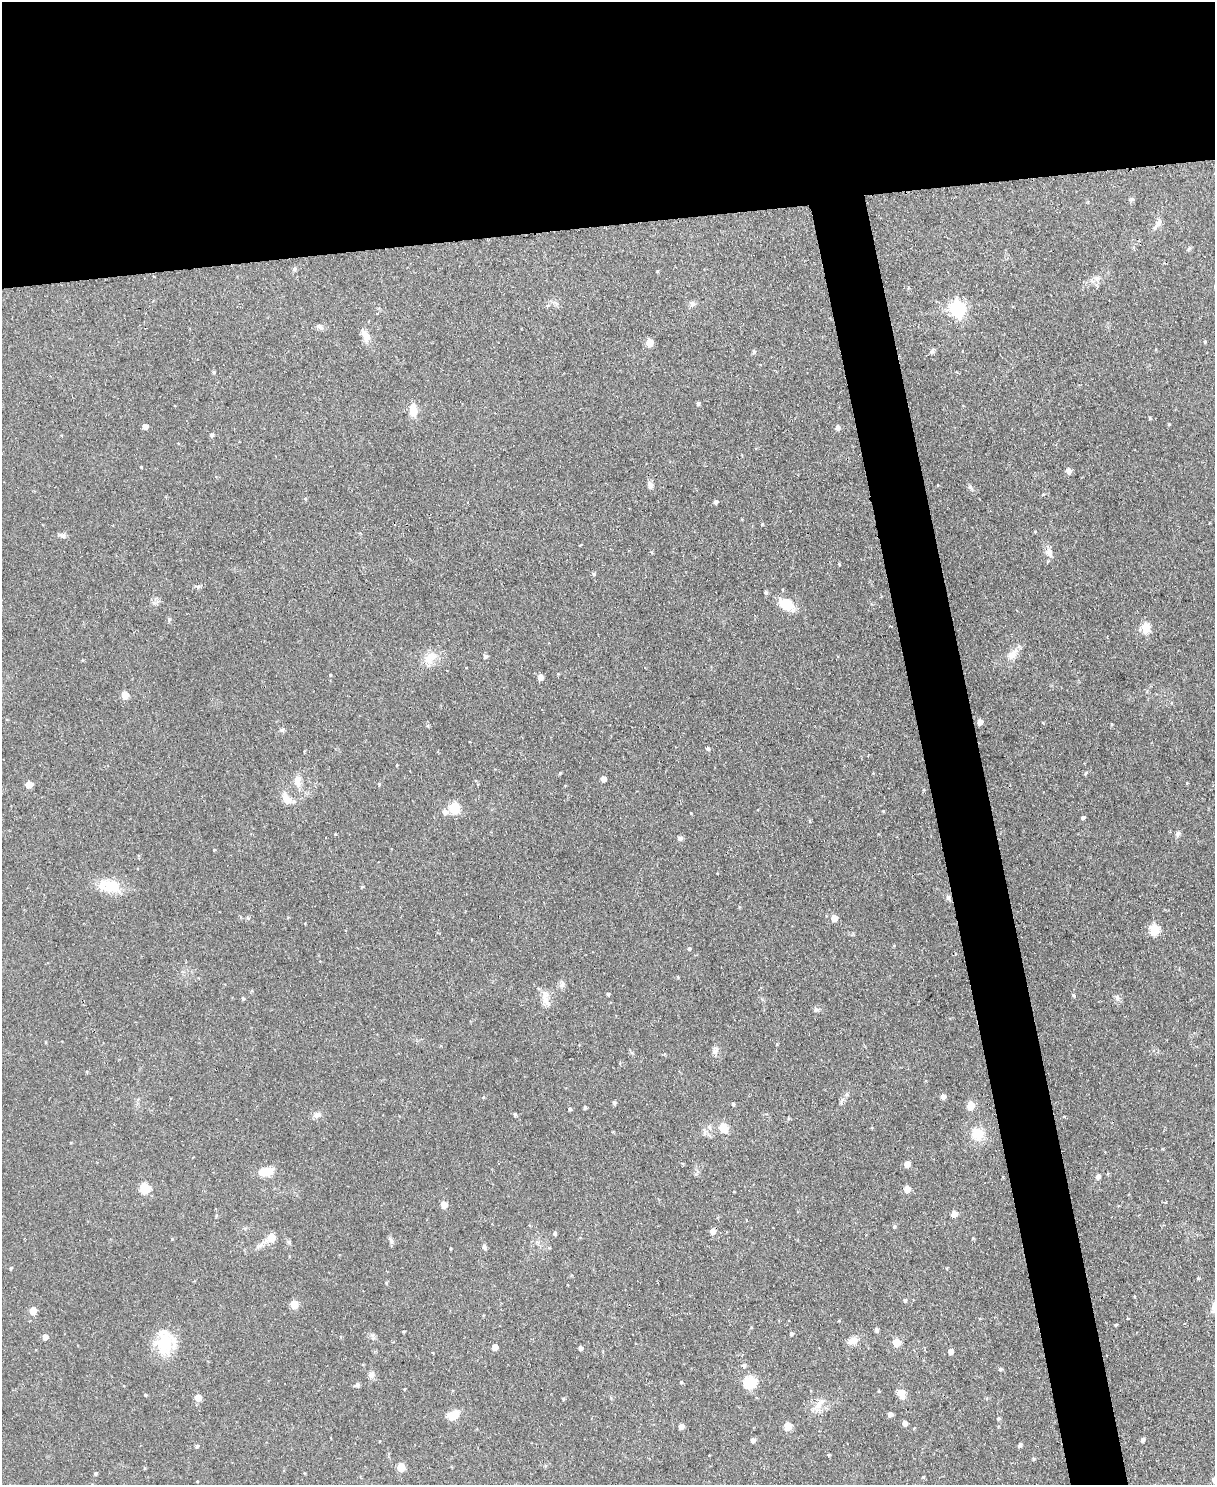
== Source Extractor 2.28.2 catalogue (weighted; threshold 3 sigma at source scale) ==
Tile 2 of 4 x 3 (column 2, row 1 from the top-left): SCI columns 1217-2429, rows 3104-4586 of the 4854 x 4838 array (HDU 1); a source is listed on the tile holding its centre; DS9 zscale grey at full resolution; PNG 1217 x 1487 px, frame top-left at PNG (2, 2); no overlay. Shown black and unused: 19% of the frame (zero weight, under 2 of 3 exposures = <1% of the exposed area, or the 3 px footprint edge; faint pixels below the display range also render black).
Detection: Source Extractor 2.28.2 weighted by HDU 2 'WHT'; one run over the whole footprint, this tile lists its part. Background 0.123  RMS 0.0083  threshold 0.0374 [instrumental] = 3 sigma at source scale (4.5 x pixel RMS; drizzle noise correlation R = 1.50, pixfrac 1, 0.05/0.05 arcsec/px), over >= 5 px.
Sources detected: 153; all 153 listed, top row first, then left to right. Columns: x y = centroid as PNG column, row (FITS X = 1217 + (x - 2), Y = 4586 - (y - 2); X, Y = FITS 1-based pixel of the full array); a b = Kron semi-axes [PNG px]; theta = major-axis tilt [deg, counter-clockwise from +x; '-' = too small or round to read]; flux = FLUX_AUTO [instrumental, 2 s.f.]
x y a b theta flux
1132 199 6 5 - 1.4
1159 222 11 7 53 3.4
1189 248 6 5 - 1.3
294 269 6 5 - 1.5
657 271 5 3 - 0.71
692 304 8 8 - 2.5
958 308 7 6 - 220
377 314 4 2 - 0.71
320 327 11 6 -32 2.7
365 336 16 9 -70 8.3
1205 341 4 3 - 0.83
649 343 5 5 - 15
754 351 5 4 - 1.6
932 351 8 5 60 1.6
214 372 4 4 - 1.1
698 403 4 4 - 1.5
413 410 12 8 -84 11
1150 418 4 3 - 0.95
1169 424 4 3 - 0.76
145 426 4 4 - 5.4
837 427 6 5 - 3.9
211 435 5 4 - 2
141 467 3 2 - 0.66
1069 471 7 6 - 3.2
650 485 8 6 -77 3.9
970 487 8 5 -65 1.8
305 499 5 3 - 0.77
715 502 4 4 - 2.4
63 536 8 6 -15 2.3
1049 552 13 9 -79 5.4
594 574 6 5 - 1.2
197 587 7 4 -43 1.4
766 592 6 4 -48 1.3
786 604 19 12 -31 18
169 619 6 5 - 1.4
1146 628 6 5 - 38
1012 654 18 10 52 8.3
485 656 5 4 - 2.3
430 658 21 12 36 12
331 675 3 3 - 0.75
540 677 6 5 - 4
125 695 5 5 - 19
980 722 5 5 - 5.3
1043 723 4 3 - 0.86
1112 724 3 3 - 0.81
282 730 7 5 45 1.5
708 749 5 4 - 1.6
304 751 4 3 - 0.59
397 765 3 2 - 0.64
560 773 4 3 - 0.77
603 779 5 4 - 5
297 783 17 8 -66 7
29 784 5 5 - 14
379 784 4 4 - 0.83
286 799 18 9 -58 9.6
454 808 10 10 - 17
445 812 7 6 - 4
691 813 4 2 - 0.6
1083 817 4 4 - 1.9
810 821 5 3 - 0.8
1178 833 9 6 49 2
680 838 7 6 - 1.9
214 850 4 3 - 0.67
109 886 31 16 -8 21
362 887 4 3 - 0.91
948 897 8 6 -76 2.1
834 918 5 5 - 9.4
1154 929 6 5 - 53
689 948 5 4 - 1.1
562 984 11 5 72 2.8
608 994 4 3 - 1.2
1073 995 5 4 - 0.92
243 998 5 4 - 1.3
545 998 14 9 -63 7.2
1117 998 10 6 -89 2.8
816 1009 7 6 - 1.9
777 1044 5 3 - 0.73
716 1051 12 5 48 2.9
87 1072 5 3 - 0.77
943 1097 5 4 - 5
614 1102 5 4 - 1.6
733 1104 4 4 - 1.1
970 1105 5 5 - 21
585 1107 5 3 - 1.3
569 1109 5 4 - 1.3
515 1114 4 4 - 1.4
317 1115 11 8 23 3.7
1064 1117 4 3 - 0.78
788 1118 5 3 - 0.93
724 1128 11 9 -51 9.5
704 1133 9 4 -82 2.1
977 1134 18 17 - 16
907 1164 5 4 - 8.9
266 1172 14 8 11 15
1098 1177 6 6 - 2.3
145 1188 5 5 - 47
907 1189 5 5 - 11
444 1205 5 5 - 10
954 1214 5 5 - 7.9
216 1216 5 3 - 0.96
894 1226 5 4 - 1.4
712 1231 5 5 - 6.6
555 1233 5 4 - 1.5
271 1238 6 5 - 18
172 1239 4 3 - 0.7
391 1241 11 5 -73 2.3
484 1247 6 5 - 2.1
10 1268 4 4 - 0.89
1198 1278 4 3 - 0.76
905 1300 5 5 - 1.5
294 1304 5 5 - 22
33 1311 5 5 - 16
1128 1318 3 3 - 1.3
1116 1325 4 3 - 0.87
876 1330 4 4 - 2.6
403 1332 3 2 - 0.78
791 1333 4 4 - 1.9
45 1337 5 4 - 6.2
853 1341 13 9 15 6.3
896 1342 5 5 - 21
164 1343 28 25 -78 31
495 1347 5 4 - 7.9
580 1348 4 4 - 3
951 1351 4 4 - 5.8
744 1366 5 5 - 1.9
1000 1369 5 4 - 1.6
371 1375 9 8 - 3.6
681 1382 4 4 - 0.95
750 1382 6 6 - 83
357 1385 6 5 - 2.3
405 1389 4 2 - 0.57
879 1391 4 3 - 0.75
902 1394 14 8 -81 7.4
145 1395 4 3 - 0.83
198 1398 5 5 - 10
563 1399 4 4 - 0.91
819 1405 13 8 50 7.3
890 1414 4 4 - 4.1
453 1415 12 9 38 11
998 1419 4 4 - 1.4
905 1423 5 5 - 3.8
681 1426 5 5 - 4.5
788 1426 5 5 - 18
753 1440 5 4 - 3.9
1143 1440 5 4 - 2.2
1020 1445 6 4 52 2.1
197 1446 4 4 - 1.6
709 1455 2 2 - 0.46
829 1455 4 3 - 0.99
1033 1459 5 4 - 1.2
401 1467 5 5 - 21
96 1474 4 4 - 1.2
923 1477 4 4 - 1
Unlisted compact peaks at least as high as the median listed source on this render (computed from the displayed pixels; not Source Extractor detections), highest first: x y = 839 564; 762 524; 883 811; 841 1102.